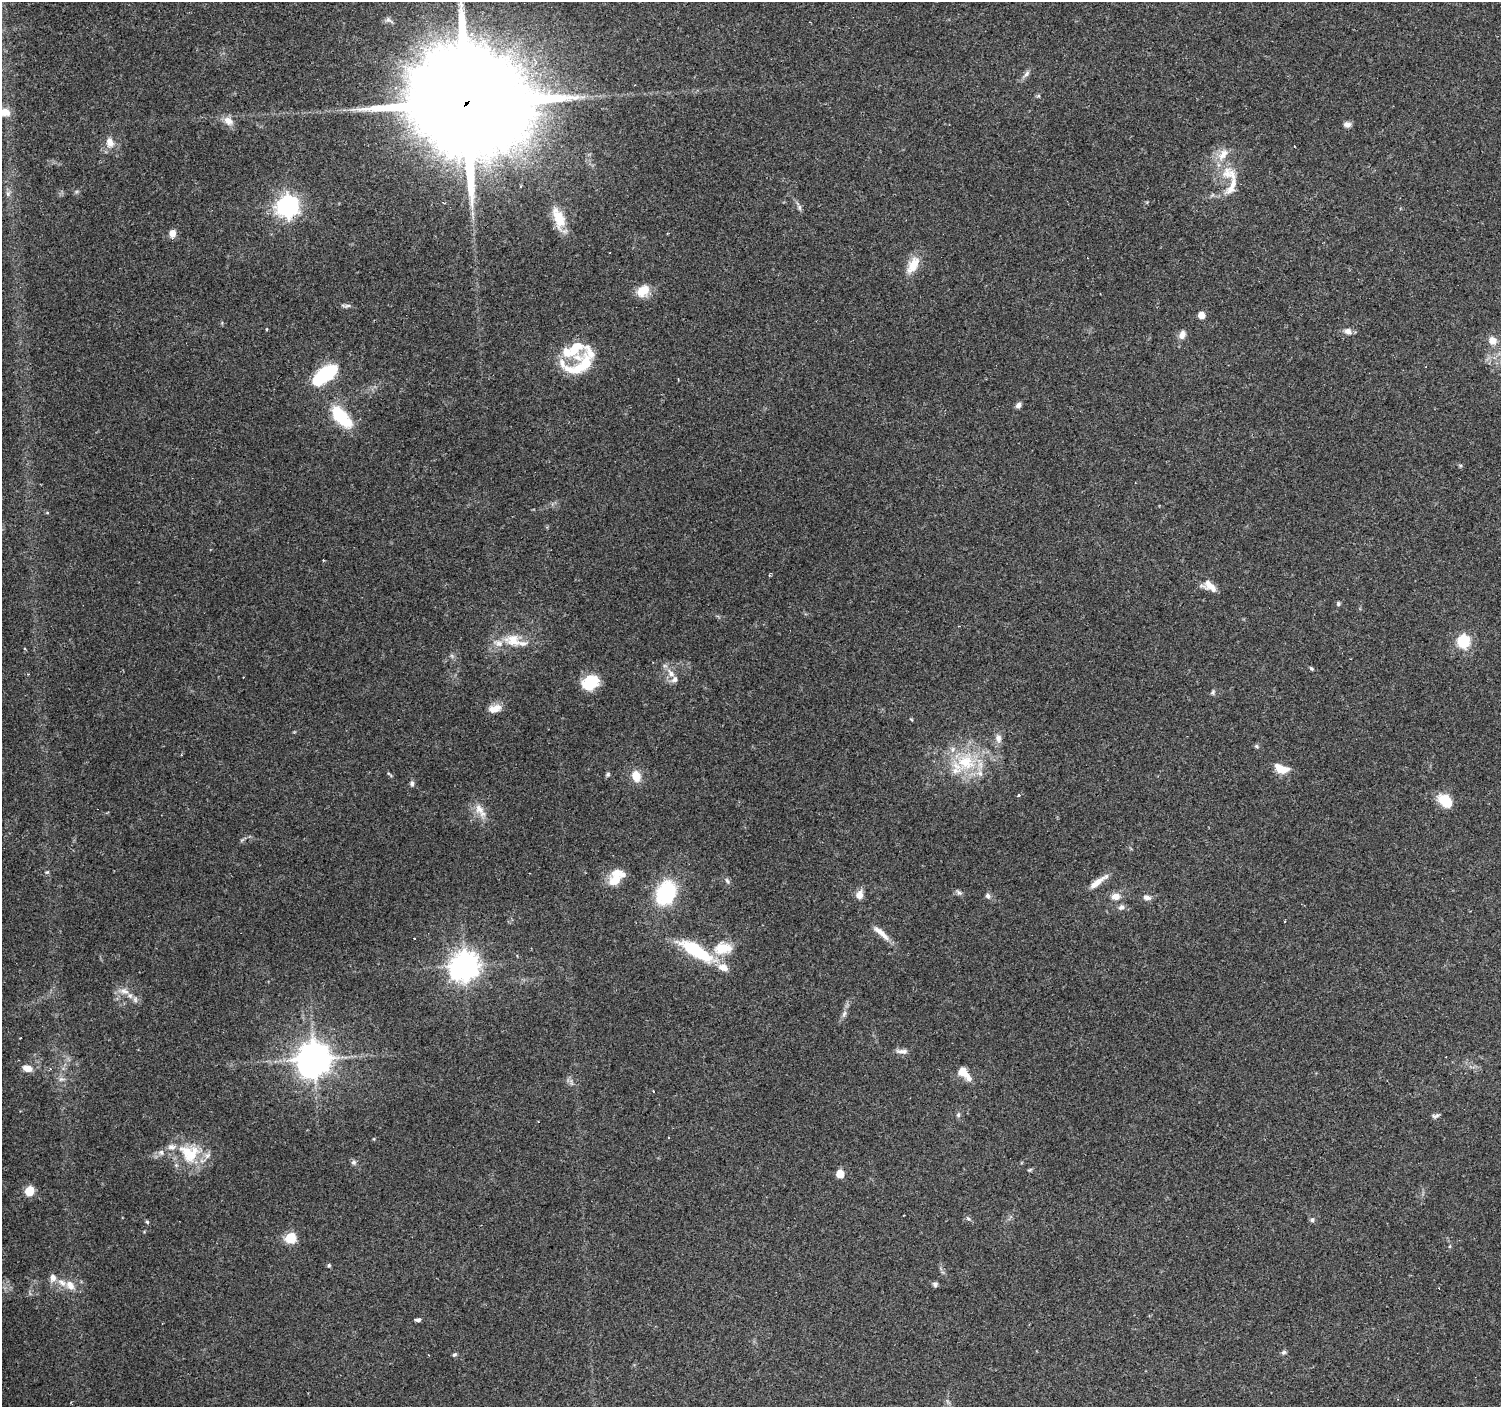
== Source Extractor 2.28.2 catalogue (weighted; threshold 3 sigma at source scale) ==
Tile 10 of 4 x 4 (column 2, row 3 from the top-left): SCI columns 1500-2998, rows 1572-2976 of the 6000 x 6021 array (HDU 1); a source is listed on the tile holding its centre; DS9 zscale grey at full resolution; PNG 1503 x 1409 px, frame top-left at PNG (2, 2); no overlay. Shown black and unused: <1% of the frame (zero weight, under 3 of 4 exposures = <1% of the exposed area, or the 3 px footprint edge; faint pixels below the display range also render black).
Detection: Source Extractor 2.28.2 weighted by HDU 2 'WHT'; one run over the whole footprint, this tile lists its part. Background 0.0746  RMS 0.0054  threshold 0.0242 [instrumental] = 3 sigma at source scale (4.5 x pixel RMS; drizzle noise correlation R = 1.50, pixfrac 1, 0.0396/0.0396 arcsec/px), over >= 5 px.
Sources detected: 120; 2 inside a brighter object's white glare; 11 cosmic-ray / hot-pixel residue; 1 long thin detection or spike segment (spike, bleed or trail) — not listed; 17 inside a brighter listed object's ellipse — not listed separately; the other 89 listed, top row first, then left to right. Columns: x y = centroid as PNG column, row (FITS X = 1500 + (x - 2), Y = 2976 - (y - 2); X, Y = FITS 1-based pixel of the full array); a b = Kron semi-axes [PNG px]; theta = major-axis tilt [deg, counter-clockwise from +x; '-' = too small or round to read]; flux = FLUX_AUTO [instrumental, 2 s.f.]
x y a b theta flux
1027 74 10 5 49 1.9
1039 96 6 4 -71 0.65
467 103 43 26 46 23000
5 112 11 8 0 6.3
228 121 13 10 -39 4.3
1347 124 8 7 - 2.2
110 142 14 10 -80 4.8
1223 154 18 10 56 6.3
1227 174 18 14 86 10
8 194 7 6 - 1.5
288 206 8 8 - 280
799 207 8 5 -84 1.3
559 218 28 12 -70 12
172 233 8 7 - 4.1
913 265 23 12 61 9.1
643 291 16 12 37 8.2
348 306 10 4 21 1.2
1201 315 5 5 - 5.8
266 329 4 3 - 0.45
1348 331 9 7 -13 2.9
1182 335 10 7 74 3.2
1493 340 11 9 -45 4.5
576 347 25 15 27 14
586 362 25 16 84 12
327 373 16 11 42 37
1018 405 7 6 - 2
341 417 22 11 -47 29
769 575 5 3 - 0.53
1211 587 20 9 -20 5.2
1338 604 6 5 - 0.84
513 640 21 14 -10 11
1463 641 6 6 - 72
1312 668 5 4 - 0.86
671 673 12 7 -55 3.9
590 682 18 14 28 15
1213 692 6 6 - 1
495 709 15 9 17 5.8
911 719 5 3 - 0.46
998 738 9 8 - 2.8
1256 746 6 5 - 1
966 762 27 22 -20 26
1281 769 19 10 -19 6.9
608 774 7 5 75 0.94
636 776 12 9 -71 7.4
412 783 7 5 -89 1.3
1019 795 3 3 - 0.76
1445 800 15 10 -41 14
480 810 24 9 -55 6.2
47 872 6 4 43 0.74
615 878 22 13 69 10
727 881 8 5 -62 1.2
1098 882 27 6 36 6
959 892 7 5 -51 1.2
666 893 24 17 68 38
859 895 11 8 75 4
988 896 7 6 - 1.4
1116 896 10 8 13 4.3
1147 897 8 6 -32 2.2
1121 907 8 7 - 1.8
1285 921 3 2 - 0.49
881 933 27 6 -41 5.6
723 948 24 15 7 13
695 950 37 11 -31 38
464 966 10 9 - 630
124 991 13 7 -11 3.5
844 1013 9 5 62 1.7
902 1051 17 6 -3 2.5
314 1059 10 9 - 1100
27 1068 10 7 -18 4.7
963 1072 11 8 -45 8.2
61 1079 8 5 15 1.5
958 1115 7 5 89 1
1437 1115 10 4 31 1.1
189 1153 30 24 -25 23
354 1162 7 6 - 1.3
1029 1170 7 3 19 0.68
840 1174 5 5 - 13
29 1191 5 5 - 22
968 1219 6 4 -4 0.85
1312 1220 6 5 - 1.2
147 1222 5 4 - 0.71
290 1238 6 6 - 33
329 1266 5 4 - 0.77
53 1278 8 7 - 3.3
935 1284 7 6 - 1.2
70 1285 15 10 -53 5
418 1320 7 4 -1 1.3
1284 1352 6 5 - 1.1
454 1354 6 4 33 0.8
Overlapping masked pixels (flux is a lower limit): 1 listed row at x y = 467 103
Isophote crosses this tile's border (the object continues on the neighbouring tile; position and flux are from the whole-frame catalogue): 2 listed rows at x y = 467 103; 5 112